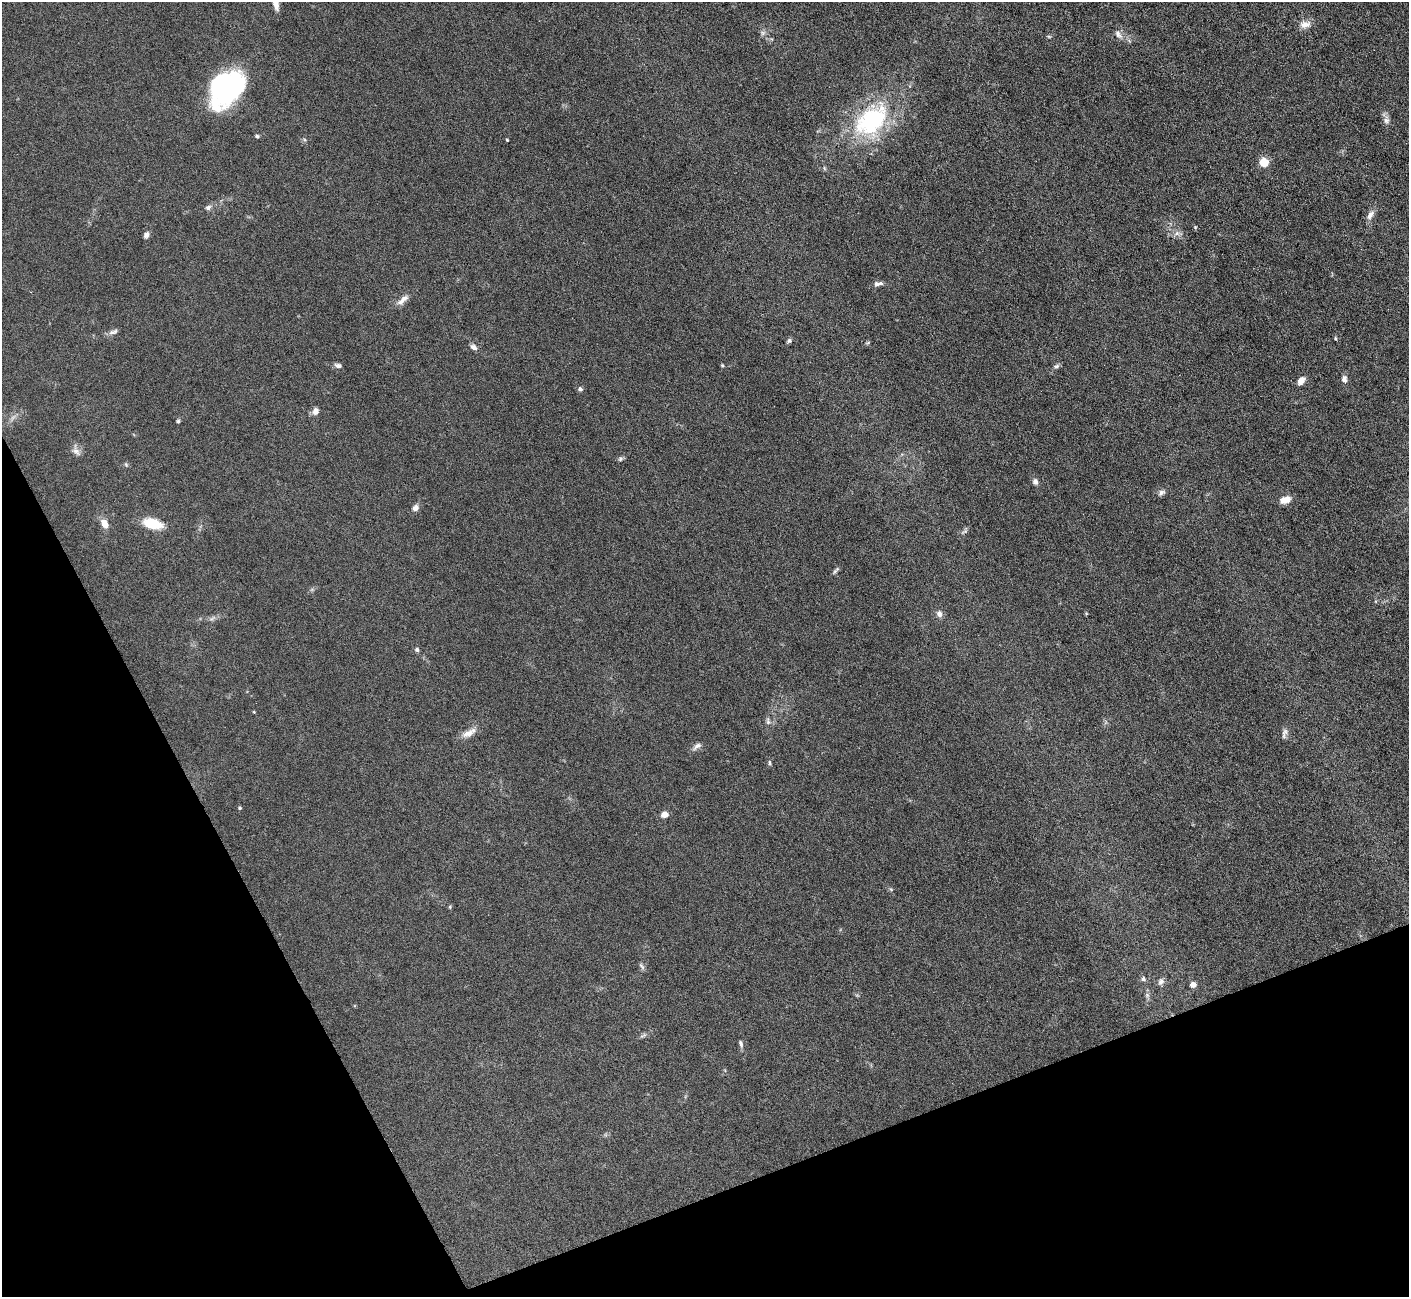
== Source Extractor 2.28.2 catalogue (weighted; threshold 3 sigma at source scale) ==
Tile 14 of 4 x 4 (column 2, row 4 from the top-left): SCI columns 1408-2814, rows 284-1578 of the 5627 x 5613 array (HDU 1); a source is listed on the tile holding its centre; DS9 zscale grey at full resolution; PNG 1411 x 1299 px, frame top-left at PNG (2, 2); no overlay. Shown black and unused: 21% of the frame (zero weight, under 3 of 6 exposures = <1% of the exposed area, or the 3 px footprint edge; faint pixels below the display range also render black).
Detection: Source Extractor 2.28.2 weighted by HDU 2 'WHT'; one run over the whole footprint, this tile lists its part. Background 0.109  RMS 0.0089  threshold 0.0365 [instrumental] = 3 sigma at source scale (4.09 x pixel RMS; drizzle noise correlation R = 1.36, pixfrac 0.8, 0.05/0.05 arcsec/px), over >= 5 px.
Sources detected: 64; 1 too faint to see at this stretch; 3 inside a brighter object's white glare — not listed; the other 60 listed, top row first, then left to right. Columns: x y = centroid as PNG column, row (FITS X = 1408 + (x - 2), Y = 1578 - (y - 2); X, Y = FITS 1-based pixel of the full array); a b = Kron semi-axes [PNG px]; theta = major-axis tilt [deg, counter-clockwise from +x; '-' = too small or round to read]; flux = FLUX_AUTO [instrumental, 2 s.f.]
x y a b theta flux
276 4 15 6 -76 6.4
1305 24 16 10 4 6.4
763 33 8 7 - 2.4
1118 34 13 7 -52 4.4
1049 36 6 4 -2 1.1
224 85 37 27 -36 96
871 120 54 33 42 92
1386 120 12 7 87 3.7
257 136 5 4 - 1.4
507 140 3 3 - 1
1264 163 5 5 - 37
824 168 6 4 -72 1
208 207 8 7 - 2.4
1370 215 14 7 59 4.7
1195 227 4 4 - 0.83
1177 233 7 5 45 2.6
146 235 9 6 63 2.8
876 284 9 6 -2 3
403 300 20 7 42 6
113 332 14 6 15 3.1
1335 338 5 4 - 0.91
789 341 7 5 56 1.7
474 347 9 5 -35 3.3
338 365 9 6 -15 2.6
722 365 5 4 - 1
1056 366 8 5 9 1.9
1344 379 9 6 -84 3.4
1301 380 10 7 52 5.7
580 389 7 5 -43 1.9
316 411 8 7 - 4.5
178 421 4 4 - 1.1
76 451 15 8 -67 4.4
620 459 7 5 38 1.6
126 465 6 4 -46 1.1
1035 482 8 7 - 2.7
1161 493 10 7 36 2.7
1285 500 11 6 17 10
415 508 8 7 - 3.9
104 524 12 8 -63 7.2
153 524 16 8 -14 28
965 531 8 5 30 1.7
836 570 12 4 48 1.8
939 614 8 7 - 3.9
212 618 8 4 37 1.8
417 649 6 5 - 1.9
254 712 4 3 - 0.72
768 721 10 5 -79 2.4
469 733 22 9 28 7.4
1284 733 15 6 73 3.2
697 746 13 7 35 3.5
769 762 7 4 -84 1.3
240 808 5 4 - 1.1
664 814 9 7 10 4.4
450 907 5 4 - 0.95
642 966 11 5 -56 1.9
1143 979 6 6 - 2.1
1161 982 10 7 65 2.9
1193 985 5 5 - 5.7
643 1035 11 4 22 2.1
741 1044 10 5 -70 2.1
Isophote crosses this tile's border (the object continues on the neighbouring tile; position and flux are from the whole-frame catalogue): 1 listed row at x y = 276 4